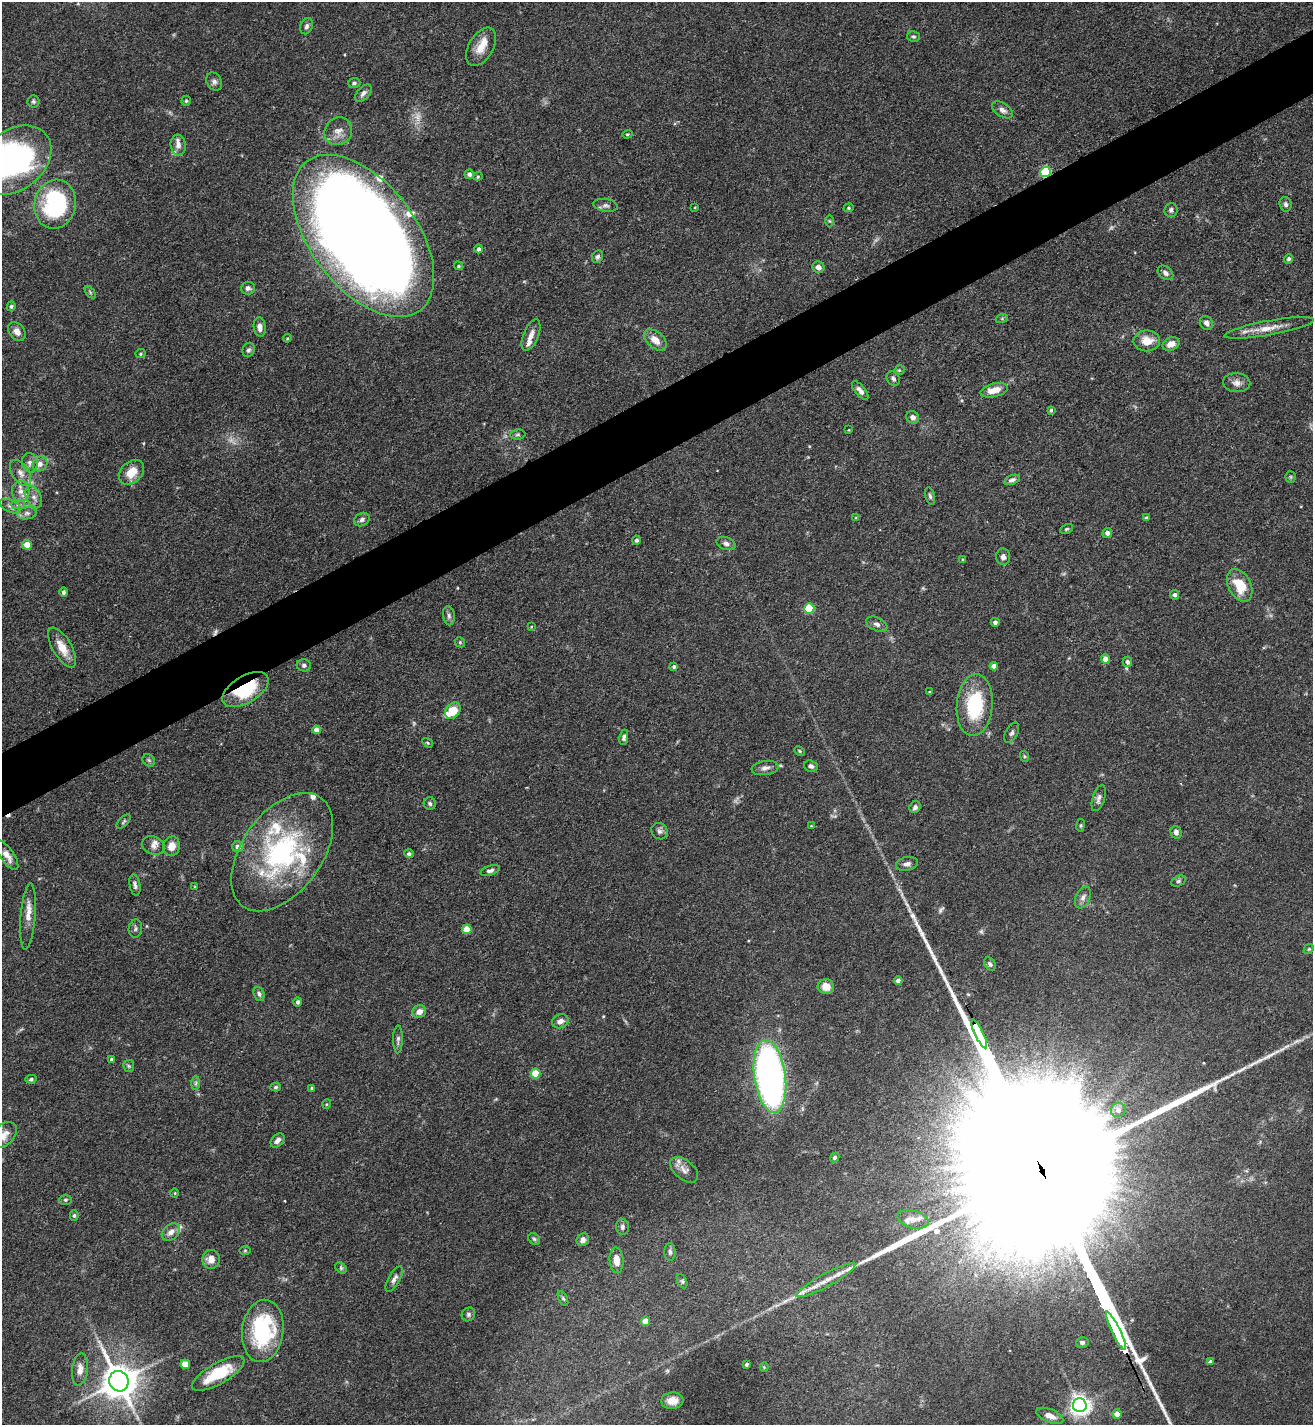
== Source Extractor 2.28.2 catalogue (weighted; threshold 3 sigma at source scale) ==
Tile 10 of 4 x 4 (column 2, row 3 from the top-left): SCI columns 1465-2775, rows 1426-2848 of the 5688 x 5699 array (HDU 1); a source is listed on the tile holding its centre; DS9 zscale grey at full resolution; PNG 1315 x 1427 px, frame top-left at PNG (2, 2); each listed source drawn as its Kron ellipse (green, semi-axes under 4 px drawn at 4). Shown black and unused: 5% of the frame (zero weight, under 3 of 5 exposures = <1% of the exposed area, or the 3 px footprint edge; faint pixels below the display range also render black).
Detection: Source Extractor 2.28.2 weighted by HDU 2 'WHT'; one run over the whole footprint, this tile lists its part. Background 0.0758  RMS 0.004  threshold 0.018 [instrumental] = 3 sigma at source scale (4.5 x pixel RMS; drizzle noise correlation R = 1.50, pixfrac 1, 0.05/0.05 arcsec/px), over >= 5 px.
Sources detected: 210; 7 too faint to see at this stretch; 1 cosmic-ray / hot-pixel residue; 3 long thin detections or spike segments (spike, bleed or trail) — neither listed nor drawn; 15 inside a brighter listed object's ellipse — not listed separately; the other 184 listed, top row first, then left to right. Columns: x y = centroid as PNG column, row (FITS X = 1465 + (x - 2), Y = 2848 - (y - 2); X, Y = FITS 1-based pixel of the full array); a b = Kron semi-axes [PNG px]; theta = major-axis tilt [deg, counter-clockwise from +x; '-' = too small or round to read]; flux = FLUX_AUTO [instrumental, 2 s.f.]
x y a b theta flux
307 26 8 6 67 1.2
913 37 6 5 - 0.74
481 47 21 12 60 6.3
214 82 10 7 -60 1.5
354 83 6 5 - 0.81
363 93 10 6 46 1.7
33 101 6 6 - 0.86
186 101 5 4 - 0.63
1002 110 11 6 -33 1.9
338 131 14 13 - 4
627 134 5 4 - 0.5
178 145 10 7 -85 2.8
15 160 41 30 40 120
1045 172 5 5 - 33
469 174 4 4 - 1.4
478 176 4 4 - 0.47
55 204 25 20 79 47
1286 204 7 6 - 1.1
606 205 12 6 -10 1.4
695 207 3 2 - 0.3
849 208 5 4 - 0.59
1171 210 7 6 - 1.2
830 221 6 4 -88 0.54
363 236 94 53 -53 1100
479 249 4 4 - 1.1
597 257 6 5 - 0.9
1289 259 5 4 - 0.9
458 266 5 4 - 0.5
818 267 6 5 - 2.1
1165 273 9 6 -40 1.4
248 288 7 6 - 1.3
90 292 7 4 -54 0.63
11 306 5 4 - 0.83
1002 318 6 4 19 0.52
1206 323 7 6 - 1.9
260 327 10 6 -83 2.3
1269 328 45 7 10 6.3
17 331 10 7 -52 2.6
531 335 16 7 67 3
287 338 4 3 - 0.41
655 340 13 8 -40 4.1
1147 341 13 10 0 6
1171 344 9 6 24 3.3
249 350 7 6 - 0.98
141 354 5 4 - 0.59
899 370 5 4 - 0.53
893 379 7 6 - 1.1
1237 383 14 9 -3 2.5
860 390 11 5 -49 2
994 390 14 6 14 5.2
1051 410 4 3 - 0.63
913 417 7 6 - 1.8
849 430 3 2 - 0.31
518 434 8 5 6 0.76
30 463 10 8 -83 2.1
40 464 8 7 - 2.5
131 472 14 10 44 6.3
20 473 14 8 -57 3.1
1291 477 6 5 - 0.62
1012 480 8 4 20 1.3
21 491 10 9 - 2.9
930 496 8 5 -74 0.87
34 497 12 7 -64 2.5
18 505 7 4 0 1
10 506 11 6 -26 1.7
27 513 10 6 9 1.6
856 518 4 4 - 0.56
1146 518 4 3 - 0.79
362 519 8 6 27 1.4
1067 529 7 4 26 0.61
1107 533 5 5 - 1.3
637 540 4 4 - 0.98
726 544 10 6 -18 1.5
27 545 5 5 - 8.4
1003 557 8 7 - 1.7
963 560 4 3 - 0.52
1240 585 17 11 -63 10
63 592 4 4 - 1.1
1175 595 5 4 - 1.3
809 608 5 5 - 18
449 616 9 6 -80 1.3
995 622 4 4 - 1.5
877 624 11 6 -24 1.7
531 627 4 3 - 0.32
460 642 5 4 - 0.56
62 647 22 9 -60 6.3
1105 659 4 4 - 4.7
1127 662 5 5 - 1.5
304 665 7 6 - 1.2
994 666 4 4 - 2.4
674 667 4 4 - 0.74
245 689 26 13 31 24
929 692 4 3 - 0.35
975 705 31 18 85 28
453 711 9 6 50 7.8
316 730 4 4 - 2.5
1012 733 11 6 61 1.2
624 737 8 4 81 1.1
428 743 6 3 -32 0.44
799 751 5 3 - 0.44
1024 756 5 3 - 0.49
149 760 7 5 -45 0.81
811 766 7 5 -21 1.2
765 768 13 7 8 2
1099 798 13 6 72 1.7
430 803 6 6 - 0.84
915 807 6 5 - 1.2
124 822 9 3 46 0.61
1080 825 6 3 81 0.53
811 826 4 3 - 0.3
659 831 9 7 -44 1.4
1176 832 6 5 - 1.5
153 845 11 9 -22 2.1
172 846 10 8 75 4
238 847 5 5 - 2.8
282 852 67 40 54 73
409 854 4 4 - 0.84
7 855 17 6 -56 3.1
907 864 11 7 11 1.8
490 870 10 5 19 1.3
1178 881 7 5 27 0.83
135 885 11 5 -79 1.3
195 887 4 3 - 0.39
1083 897 11 7 66 1.9
28 916 33 7 85 5
135 929 9 6 80 1.1
467 929 5 4 - 8.6
1309 949 5 4 - 0.52
990 964 7 5 -51 1.1
898 981 4 4 - 2.5
826 987 8 7 - 3.9
259 994 7 5 -69 0.98
298 1002 5 4 - 0.97
419 1012 7 6 - 3.1
560 1021 8 6 24 2.3
979 1034 16 3 -64 2200
398 1039 14 5 89 1.3
112 1059 3 3 - 0.89
129 1066 6 5 - 0.8
535 1074 5 5 - 13
770 1076 37 15 -82 170
31 1079 5 4 - 0.69
196 1083 7 4 89 0.77
276 1087 5 4 - 0.67
312 1088 4 4 - 0.68
327 1104 5 3 - 0.35
1118 1110 7 7 - 1.9
4 1135 15 10 44 3.8
278 1140 8 5 46 1.8
835 1157 5 4 - 0.79
684 1170 16 9 -39 2.9
175 1193 5 3 - 0.34
65 1200 6 5 - 0.62
74 1216 5 4 - 0.73
913 1219 16 9 -15 3.3
622 1227 8 6 -79 1.2
171 1232 10 7 39 2.5
534 1239 6 5 - 0.67
583 1240 6 6 - 2.2
245 1251 5 3 - 0.45
670 1252 9 5 -89 1.2
211 1259 9 8 - 3.8
616 1260 13 7 -86 4.9
341 1268 6 5 - 0.73
394 1279 14 5 61 1.7
826 1280 33 6 29 5.5
682 1281 7 5 -64 0.73
563 1299 8 4 -63 0.7
468 1314 7 6 - 0.91
645 1321 5 4 - 5.7
263 1331 31 20 83 40
1116 1331 21 3 -64 3000
1082 1342 6 5 - 1
1211 1362 4 4 - 1.3
185 1364 5 4 - 5.1
746 1364 4 3 - 0.71
764 1367 4 4 - 0.38
80 1369 16 8 83 3.6
218 1374 29 10 30 17
119 1381 10 9 - 1000
672 1401 11 8 5 3.7
1080 1405 7 7 - 250
1117 1414 5 4 - 3.7
1050 1416 14 6 -22 3.6
Overlapping masked pixels (flux is a lower limit): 3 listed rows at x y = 1045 172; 245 689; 979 1034
Isophote crosses this tile's border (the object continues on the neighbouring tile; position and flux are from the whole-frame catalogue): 2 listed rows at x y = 15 160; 4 1135